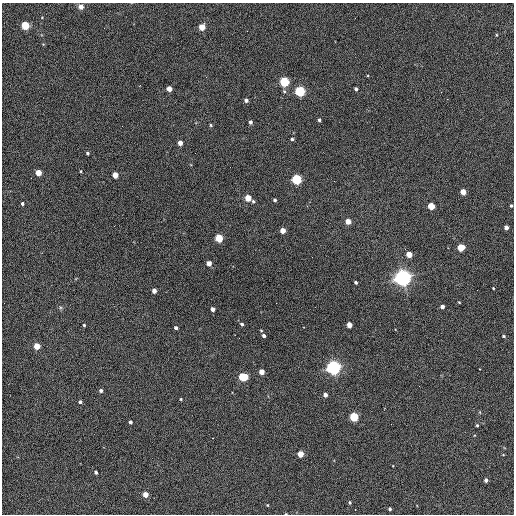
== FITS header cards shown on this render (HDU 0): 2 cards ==
NAXIS1  =                  512 / Axis length
NAXIS2  =                  512 / Axis length

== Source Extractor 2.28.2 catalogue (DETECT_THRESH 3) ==
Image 512 x 512 px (HDU 0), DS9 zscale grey, 1 PNG px = 1 image px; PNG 516 x 516 px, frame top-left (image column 1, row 512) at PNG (2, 3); no overlay
Background 417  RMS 22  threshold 65.9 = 3 sigma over >= 5 px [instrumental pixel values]
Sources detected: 71; all 71 listed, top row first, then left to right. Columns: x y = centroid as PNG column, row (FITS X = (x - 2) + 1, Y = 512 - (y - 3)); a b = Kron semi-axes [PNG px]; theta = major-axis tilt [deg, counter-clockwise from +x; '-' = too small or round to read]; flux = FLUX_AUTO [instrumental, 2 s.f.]
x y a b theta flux
81 7 6 6 - 6600
25 25 4 4 - 100000
202 27 5 4 - 40000
497 35 4 3 - 1200
206 77 2 2 - 810
284 82 5 4 - 180000
169 89 4 4 - 19000
356 89 4 3 - 3400
284 91 5 5 - 2200
300 91 5 4 - 240000
441 92 2 2 - 730
246 100 4 3 - 5200
319 120 4 3 - 2800
250 122 4 3 - 3900
211 125 4 3 - 1700
292 139 3 3 - 3300
180 143 4 4 - 14000
87 153 3 3 - 2300
81 171 3 3 - 1200
38 173 4 4 - 30000
115 175 4 4 - 26000
296 179 5 4 - 220000
463 192 4 4 - 25000
248 198 4 4 - 41000
275 200 3 3 - 2900
253 201 4 3 - 2300
22 204 3 3 - 3000
431 206 4 4 - 49000
511 206 3 3 - 2200
348 221 4 4 - 24000
506 228 4 4 - 8700
283 231 4 4 - 18000
219 238 4 4 - 82000
461 247 4 4 - 59000
409 254 4 4 - 31000
312 257 2 2 - 630
209 263 4 4 - 15000
403 278 6 6 - 990000
356 282 4 3 - 2600
493 288 3 2 - 1200
154 291 4 4 - 10000
459 302 3 2 - 1100
442 307 4 3 - 6200
213 309 4 3 - 6700
242 324 4 3 - 3200
84 325 3 3 - 1900
349 325 4 4 - 20000
176 328 4 3 - 3900
264 336 4 4 - 4200
503 336 5 4 - 1800
37 346 4 4 - 30000
333 368 5 5 - 660000
262 372 4 4 - 22000
243 377 6 4 -2 100000
101 391 4 4 - 3700
325 395 4 4 - 7100
181 399 3 2 - 1500
80 402 4 3 - 3000
354 417 4 4 - 130000
130 422 3 3 - 3700
477 425 3 3 - 1700
213 438 2 2 - 790
300 454 4 4 - 32000
96 472 3 3 - 2900
486 480 4 3 - 4600
145 494 4 4 - 19000
350 502 4 3 - 1800
267 505 3 3 - 1000
390 509 3 3 - 2400
355 510 2 2 - 1000
286 514 3 2 - 1100
At the frame edge (FLAGS 8, measured only in part): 2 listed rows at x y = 511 206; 286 514